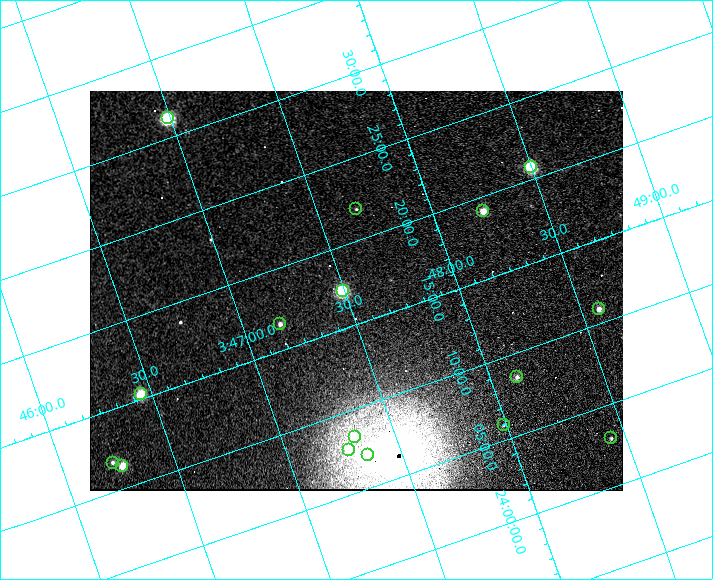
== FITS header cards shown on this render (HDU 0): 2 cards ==
NAXIS1  =                  533 / length of data axis 1
NAXIS2  =                  400 / length of data axis 2

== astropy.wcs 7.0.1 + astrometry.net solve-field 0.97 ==
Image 533 x 400 px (HDU 0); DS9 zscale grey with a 90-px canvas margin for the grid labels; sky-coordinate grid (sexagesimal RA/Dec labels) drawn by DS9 from the SOLVED WCS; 16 Tycho-2 reference stars matched to detected sources circled (green)
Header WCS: RA---TAN-SIP/DEC--TAN-SIP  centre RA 03:47:33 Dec +24:17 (56.89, +24.28 deg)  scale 3.79 arcsec/px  FOV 33.6' x 25.2'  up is +19 deg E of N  parity flipped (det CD > 0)
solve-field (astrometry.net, Tycho-2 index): VERIFIED the header's WCS against the Tycho-2 star catalogue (verified at 2 index scales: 12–16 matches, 0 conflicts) and refined it, rather than solving blind
Solved WCS: RA---TAN-SIP/DEC--TAN-SIP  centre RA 03:47:33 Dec +24:17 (56.89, +24.28 deg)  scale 3.79 arcsec/px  FOV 33.6' x 25.2'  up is +19 deg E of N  parity flipped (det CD > 0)
The solver's refit moves the header's centre by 0.43 arcsec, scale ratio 1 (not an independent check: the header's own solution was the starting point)
Tycho-2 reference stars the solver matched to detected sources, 16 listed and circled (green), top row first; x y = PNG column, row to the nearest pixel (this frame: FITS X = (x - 90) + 1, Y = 400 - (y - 91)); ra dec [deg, ICRS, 3 dp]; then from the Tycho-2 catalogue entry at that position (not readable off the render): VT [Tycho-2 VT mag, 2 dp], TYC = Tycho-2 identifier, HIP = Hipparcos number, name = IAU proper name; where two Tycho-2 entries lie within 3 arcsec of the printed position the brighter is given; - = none
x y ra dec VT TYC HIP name
168 118 56.747 +24.520 6.82 1804-2081-1 17664 -
531 167 57.125 +24.346 6.96 1800-1601-1 17791 -
356 209 56.919 +24.365 10.91 1800-1674-1 - -
483 211 57.056 +24.318 8.27 1800-1546-1 - -
343 291 56.873 +24.288 6.82 1800-1622-1 17704 -
599 309 57.145 +24.181 8.99 1800-1846-1 - -
280 324 56.792 +24.277 9.39 1800-1935-1 - -
517 377 57.030 +24.142 9.77 1800-1632-1 - -
141 394 56.614 +24.255 7.34 1800-1908-1 - -
504 425 56.997 +24.099 10.53 1800-1984-1 - -
355 437 56.831 +24.139 8.22 1800-1607-1 - -
611 438 57.109 +24.049 10.24 1800-1716-1 - -
349 450 56.819 +24.128 8.73 1800-2222-1 - -
368 455 56.838 +24.116 6.27 1800-2201-1 - -
113 463 56.557 +24.197 7.70 1800-1974-1 - -
122 466 56.567 +24.190 8.13 1800-1961-1 - -